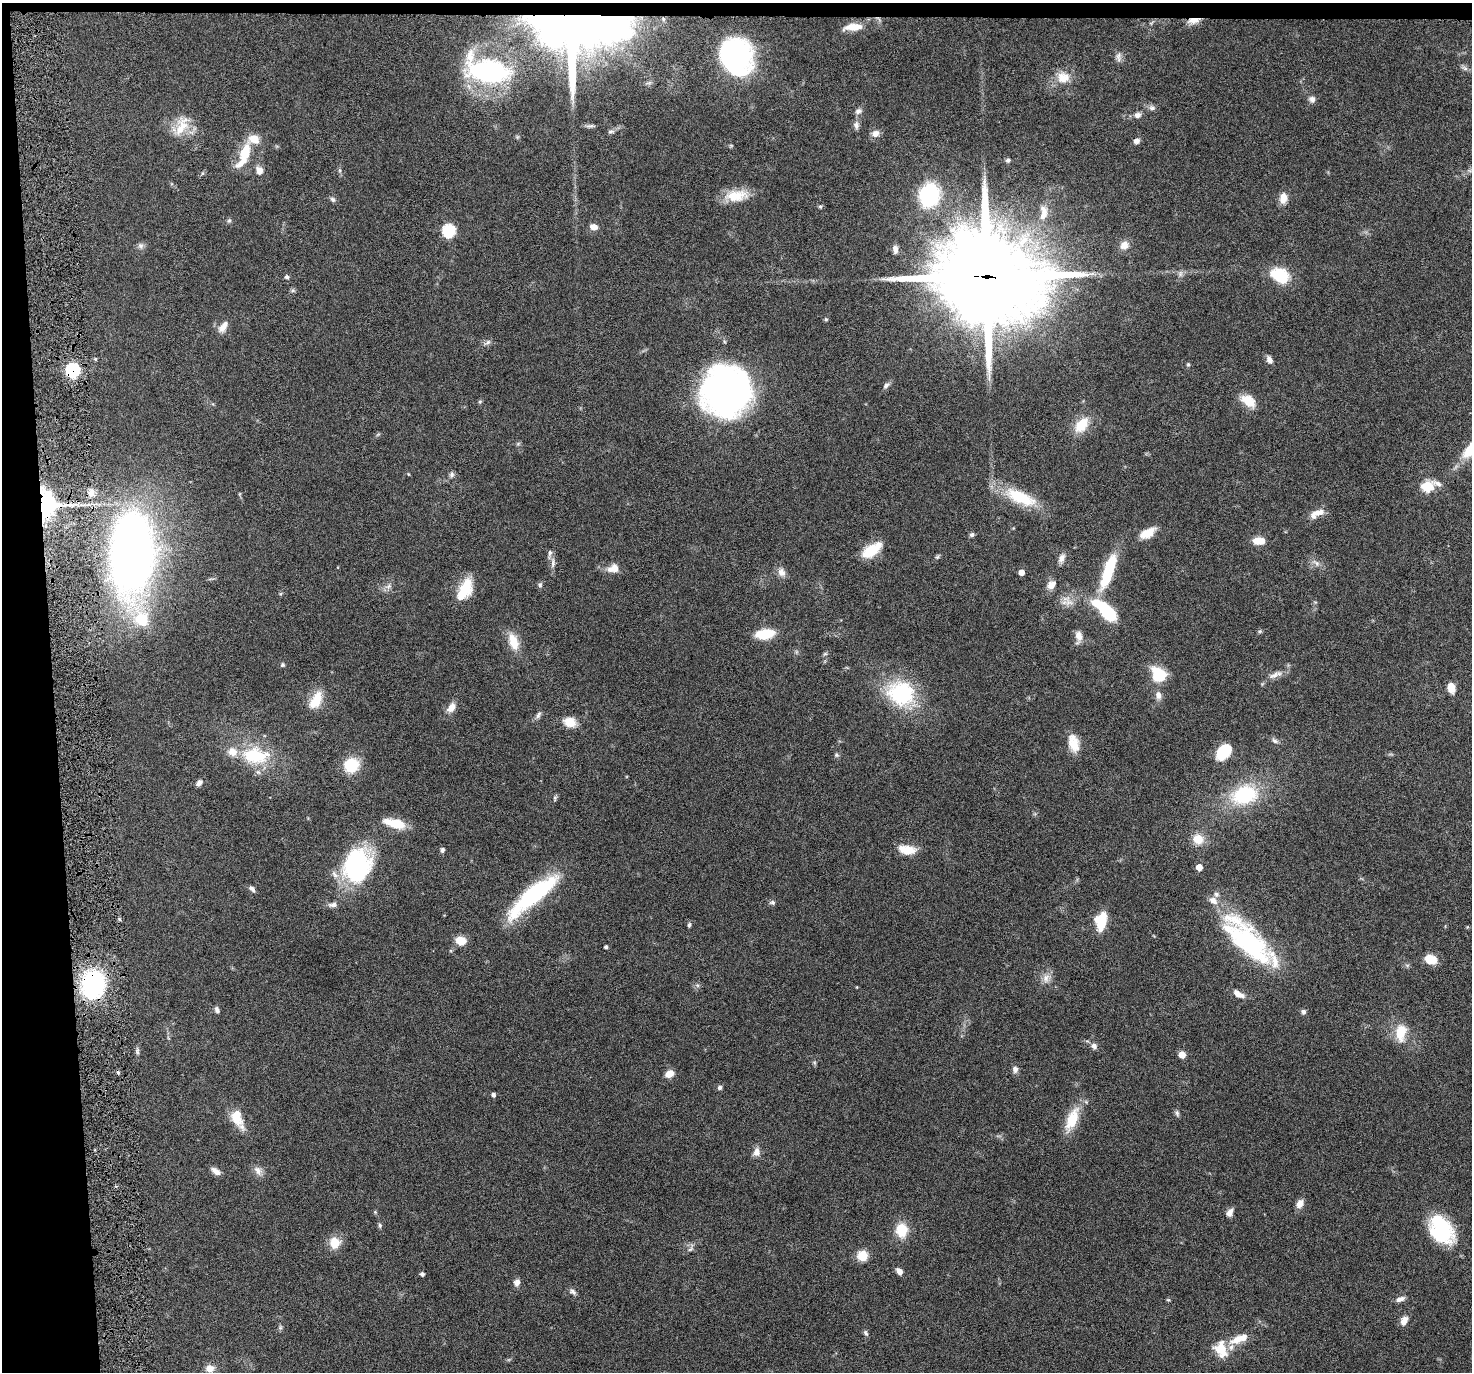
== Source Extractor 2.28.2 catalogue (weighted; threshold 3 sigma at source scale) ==
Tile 1 of 3 x 3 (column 1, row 1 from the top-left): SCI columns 1-1470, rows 2853-4222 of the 4410 x 4337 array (HDU 1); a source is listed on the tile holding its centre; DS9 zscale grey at full resolution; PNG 1474 x 1374 px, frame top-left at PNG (2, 3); no overlay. Shown black and unused: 5% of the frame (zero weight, under 4 of 8 exposures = <1% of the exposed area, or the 3 px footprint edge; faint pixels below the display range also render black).
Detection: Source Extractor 2.28.2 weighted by HDU 2 'WHT'; one run over the whole footprint, this tile lists its part. Background 0.0647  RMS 0.0041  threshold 0.017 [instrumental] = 3 sigma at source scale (4.09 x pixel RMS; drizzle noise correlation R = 1.36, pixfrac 0.8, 0.05/0.05 arcsec/px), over >= 5 px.
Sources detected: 179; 3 inside a brighter object's white glare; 1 cosmic-ray / hot-pixel residue — not listed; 12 inside a brighter listed object's ellipse — not listed separately; the other 163 listed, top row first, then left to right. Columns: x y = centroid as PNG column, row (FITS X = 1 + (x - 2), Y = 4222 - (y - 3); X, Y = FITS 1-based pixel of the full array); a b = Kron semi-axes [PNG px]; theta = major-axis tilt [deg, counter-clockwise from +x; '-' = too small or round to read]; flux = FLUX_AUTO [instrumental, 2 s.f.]
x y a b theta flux
663 19 6 4 -72 0.58
1194 20 15 7 9 3.7
568 26 91 60 -8 310
853 27 23 9 6 5.7
736 57 37 31 -66 63
1118 57 14 7 -89 1.6
1465 68 7 6 - 1.1
487 71 40 21 -11 76
1063 78 16 15 - 6.1
1312 99 9 8 - 1.6
1152 108 9 7 3 1.3
858 111 8 7 - 1.4
1137 115 8 7 - 1.7
856 125 11 7 -86 1.6
181 126 32 15 62 8.7
590 126 12 5 6 1
611 131 9 6 3 0.94
875 133 11 9 24 2.2
1137 141 8 6 13 1.4
244 153 24 11 76 11
1008 160 5 5 - 0.82
259 170 11 8 -64 2.6
1471 170 10 5 27 1.3
929 195 31 25 76 26
736 196 30 14 6 8.9
1283 198 13 9 84 3.7
333 199 8 6 -44 0.93
820 207 6 5 - 0.55
1043 213 24 10 85 5.8
229 221 6 5 - 0.66
594 227 10 7 -11 2.3
449 231 6 6 - 44
1124 245 12 10 40 2.9
141 246 8 8 - 1.3
895 249 10 6 -85 1.8
1180 274 9 6 89 1.3
1280 275 23 16 -13 13
287 277 6 5 - 0.77
986 277 40 35 -16 4600
293 290 6 6 - 0.68
826 319 5 5 - 0.49
223 327 16 8 55 3
487 342 12 5 32 1.2
1269 360 9 6 -61 2
1188 364 6 5 - 0.54
73 370 6 6 - 62
886 385 10 6 48 1.3
726 391 37 36 - 210
480 401 6 4 1 0.47
1248 401 20 12 -36 6.4
1081 425 21 13 49 8.7
518 444 6 4 1 0.58
408 474 5 3 - 0.29
452 475 8 6 60 1
1427 486 8 6 13 28
91 493 12 7 77 1.9
1020 497 43 16 -23 17
46 505 23 15 87 41
1319 512 17 8 9 3
1149 532 18 11 43 4.7
972 535 6 5 - 0.92
1258 541 10 6 -1 7
871 550 23 11 35 11
132 553 47 24 87 410
937 557 6 6 - 0.65
1061 558 12 8 62 2
553 563 16 6 -89 1.9
1316 563 13 6 -39 1.8
613 568 14 10 16 3.8
1108 571 45 11 71 20
781 572 12 9 -63 2.5
1021 572 5 4 - 3.3
540 585 7 6 - 0.84
1051 585 12 9 41 2.9
388 586 10 6 40 1.6
466 587 23 15 74 10
280 594 6 3 70 0.48
1068 601 19 10 -46 3.4
1106 611 25 9 -43 32
142 620 16 15 - 14
1260 631 6 4 44 0.54
765 634 15 8 8 14
1079 637 14 8 -89 2.9
513 642 22 11 -71 6.7
825 654 6 4 19 0.55
283 665 6 6 - 0.62
1159 675 14 11 -49 16
1274 675 22 7 26 3.1
1451 688 10 7 -78 4.1
901 693 36 31 -21 31
1158 695 11 8 -72 2.1
316 700 24 12 63 7.9
451 708 15 9 52 3.1
538 715 11 6 57 1.2
570 722 15 11 -14 5.2
1275 741 9 6 -29 1.2
1074 746 23 12 -55 5.9
1223 752 15 10 49 15
255 755 35 21 -5 22
836 755 6 5 - 0.7
351 765 11 10 - 17
199 783 8 6 46 1.7
1244 795 28 20 15 28
555 798 8 4 83 0.64
395 824 27 10 -16 8.7
1198 839 11 10 - 6.3
442 850 6 5 - 0.93
908 850 17 12 6 5.6
357 866 28 21 75 70
1199 867 5 5 - 4.5
252 889 9 6 -44 1.2
1216 894 8 7 - 1.2
533 895 57 14 40 48
772 902 8 6 1 0.91
333 905 13 7 3 1.7
119 919 5 3 - 0.46
1100 921 16 11 85 14
689 925 6 4 78 0.7
461 941 10 8 -17 5.5
1249 943 68 24 -39 57
606 947 4 4 - 0.92
1430 959 11 8 -22 8.1
1046 978 14 10 72 3
93 985 32 25 83 42
697 985 6 4 -44 0.68
1238 994 15 7 -29 3.1
217 1010 7 5 -72 1.2
1303 1012 7 6 - 0.96
1401 1033 22 13 84 8.2
1094 1046 8 7 - 1.6
137 1051 10 5 -89 0.97
1182 1055 5 5 - 6.2
1015 1069 8 7 - 1.7
670 1074 9 7 22 3.7
720 1087 6 6 - 0.84
493 1095 4 4 - 1.2
1177 1113 9 5 -68 0.91
237 1117 22 11 -71 9.2
1072 1119 31 13 67 11
756 1152 11 8 75 2.5
258 1170 14 9 -48 2.5
216 1171 11 6 -34 2.3
1300 1204 11 8 59 2.7
375 1212 5 4 - 0.43
1230 1212 10 6 62 2.2
380 1225 7 5 -88 0.69
1441 1229 32 21 -55 27
901 1230 13 11 -81 9.7
335 1242 14 13 - 6.1
690 1249 9 6 40 1.2
862 1256 11 10 - 6
899 1271 8 6 -52 2.1
422 1274 4 4 - 1.2
517 1282 8 7 - 1.8
572 1291 10 6 -39 1.2
1400 1299 11 6 20 1.9
1168 1300 5 5 - 0.44
1404 1320 11 7 61 2.7
280 1327 7 4 -72 0.69
866 1333 8 5 -60 0.8
1237 1340 20 11 24 5.8
1221 1349 21 15 -68 8.4
210 1369 10 9 - 2.9
Overlapping masked pixels (flux is a lower limit): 6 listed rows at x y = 1194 20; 568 26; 986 277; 73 370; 46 505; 93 985
Isophote crosses this tile's border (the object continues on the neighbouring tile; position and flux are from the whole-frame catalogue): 2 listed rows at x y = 1471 170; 1441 1229